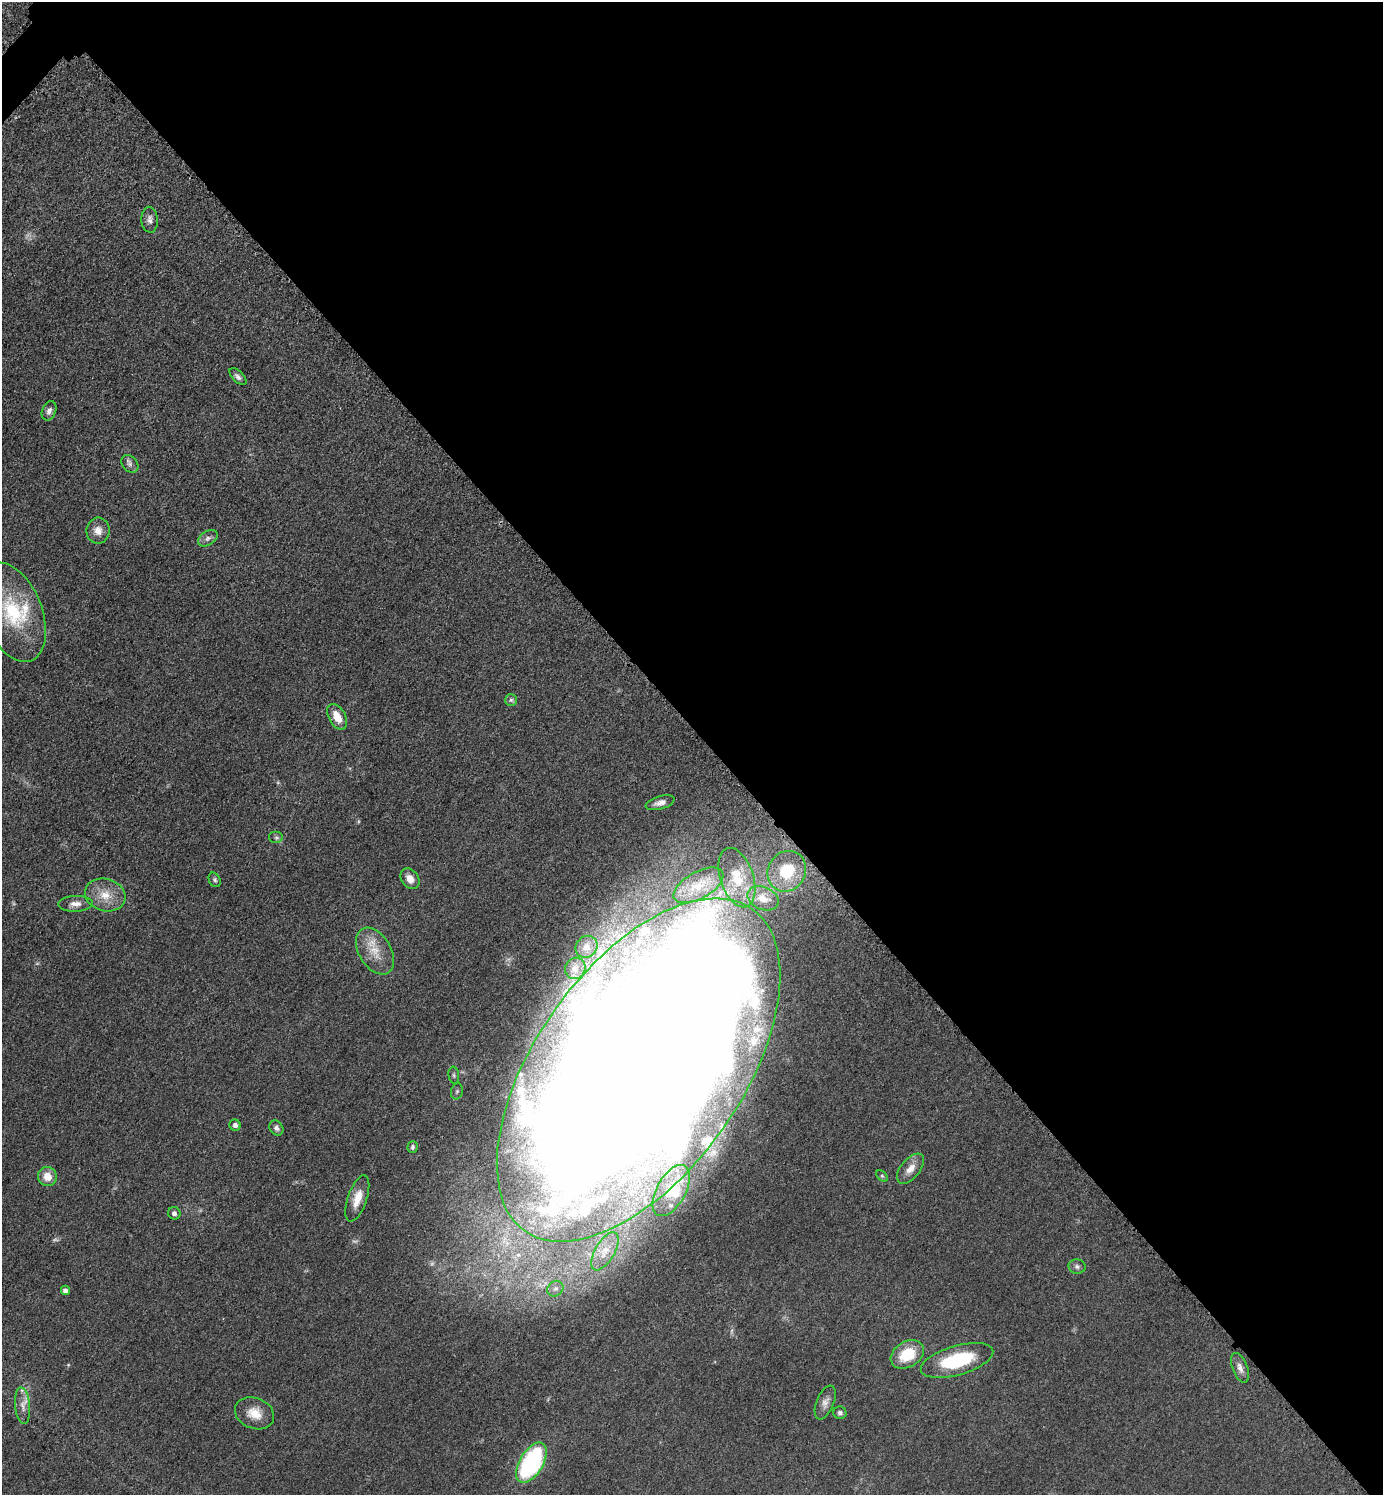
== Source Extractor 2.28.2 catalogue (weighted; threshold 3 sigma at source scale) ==
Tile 8 of 4 x 4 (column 4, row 2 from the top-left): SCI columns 4354-5734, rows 3006-4498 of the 6048 x 6047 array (HDU 1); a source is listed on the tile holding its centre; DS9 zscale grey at full resolution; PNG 1385 x 1497 px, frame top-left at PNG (2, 2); each listed source drawn as its Kron ellipse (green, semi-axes under 4 px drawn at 4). Shown black and unused: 49% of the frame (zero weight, under 3 of 5 exposures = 4% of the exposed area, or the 3 px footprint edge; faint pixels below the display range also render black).
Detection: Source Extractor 2.28.2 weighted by HDU 2 'WHT'; one run over the whole footprint, this tile lists its part. Background 0.0497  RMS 0.0054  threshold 0.0244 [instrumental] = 3 sigma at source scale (4.5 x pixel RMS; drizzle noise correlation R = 1.50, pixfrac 1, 0.05/0.05 arcsec/px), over >= 5 px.
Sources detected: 66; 1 too faint to see at this stretch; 9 inside a brighter object's white glare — neither listed nor drawn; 10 inside a brighter listed object's ellipse — not listed separately; the other 46 listed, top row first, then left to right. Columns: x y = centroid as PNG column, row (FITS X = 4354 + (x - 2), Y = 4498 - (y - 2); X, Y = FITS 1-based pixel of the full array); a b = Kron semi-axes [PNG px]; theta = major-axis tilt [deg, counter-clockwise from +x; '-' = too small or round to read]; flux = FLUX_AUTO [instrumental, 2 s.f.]
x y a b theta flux
150 220 13 8 -85 2.7
238 377 10 5 -45 1.8
49 411 10 6 66 2.3
130 464 10 7 -50 2
98 531 13 11 89 4.9
208 538 11 7 32 2.3
13 612 52 29 -69 47
511 700 6 6 - 1.2
337 717 14 8 -61 7.7
660 803 15 6 16 3.1
276 838 7 6 - 1.3
787 871 21 18 59 25
737 878 31 16 -71 15
410 879 11 8 -53 4.2
215 880 7 5 -63 1.1
698 885 27 13 29 10
105 895 20 16 -15 11
763 898 16 11 -24 7.9
75 904 17 8 1 4.1
586 947 11 10 - 4.1
375 951 25 16 -59 12
575 968 11 10 - 3.4
639 1070 197 103 55 2900
454 1075 8 5 -82 1.3
457 1091 8 6 74 1.4
235 1125 6 5 - 1.8
276 1128 8 6 -52 2
412 1147 6 5 - 1.2
910 1169 18 9 51 5.3
47 1176 9 9 - 6.6
882 1176 7 4 -45 0.87
671 1191 28 14 61 13
357 1198 24 9 71 8.8
174 1213 6 6 - 1.7
605 1251 21 9 60 6.8
1077 1267 8 7 - 1.6
555 1289 8 7 - 2.1
65 1290 4 4 - 1.9
907 1354 18 13 30 18
957 1360 37 14 16 35
1240 1368 15 7 -69 3.5
825 1402 18 8 68 3.5
23 1406 18 7 -85 4.7
255 1413 20 15 -22 8.8
840 1413 6 6 - 1.4
531 1463 22 11 59 82
Isophote crosses this tile's border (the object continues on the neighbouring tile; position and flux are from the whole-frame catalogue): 1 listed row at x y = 13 612